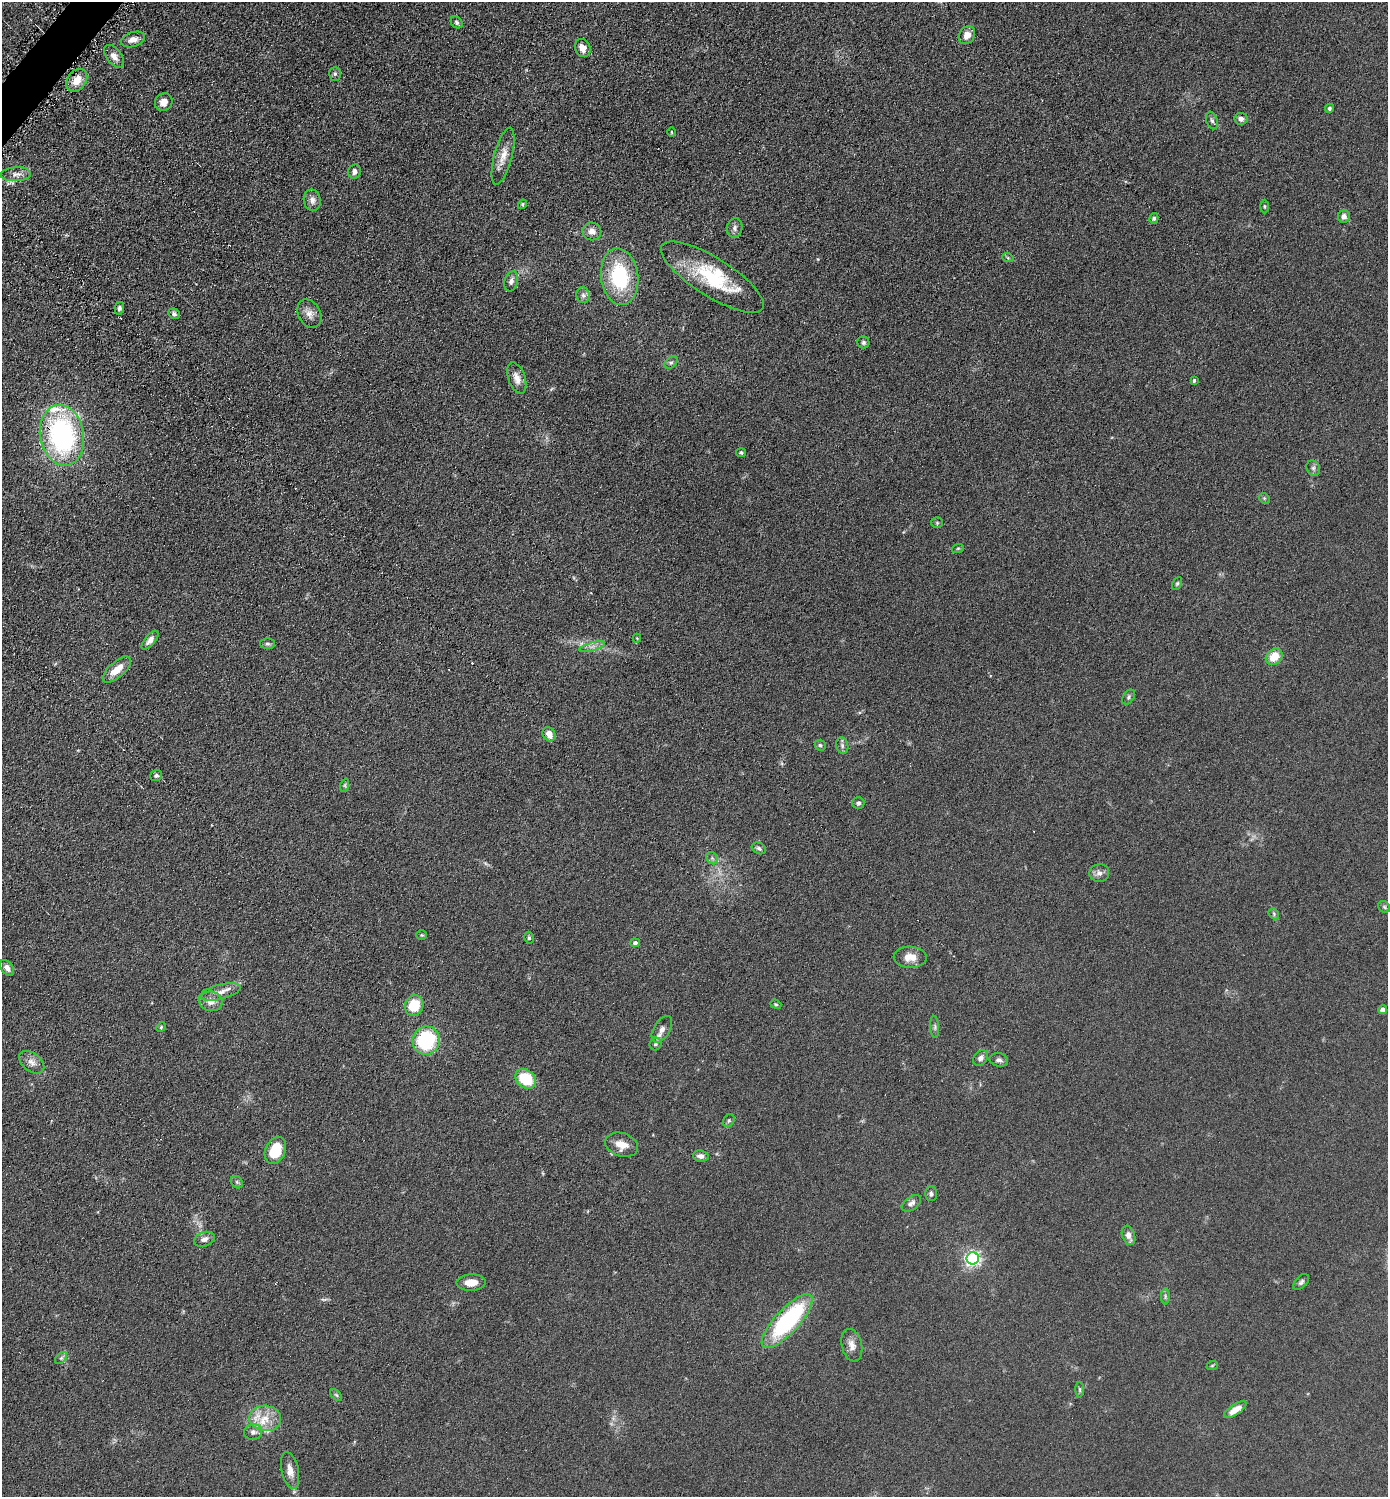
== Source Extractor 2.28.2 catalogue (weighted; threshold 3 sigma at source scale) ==
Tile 11 of 4 x 4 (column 3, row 3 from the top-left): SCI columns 2926-4311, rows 1502-2996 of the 5993 x 5990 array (HDU 1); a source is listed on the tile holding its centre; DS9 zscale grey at full resolution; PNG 1390 x 1499 px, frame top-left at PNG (2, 2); each listed source drawn as its Kron ellipse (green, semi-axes under 4 px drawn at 4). Shown black and unused: <1% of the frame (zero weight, under 4 of 8 exposures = <1% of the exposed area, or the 3 px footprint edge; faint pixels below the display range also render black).
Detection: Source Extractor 2.28.2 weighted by HDU 2 'WHT'; one run over the whole footprint, this tile lists its part. Background 0.0898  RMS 0.0077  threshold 0.0314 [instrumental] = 3 sigma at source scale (4.09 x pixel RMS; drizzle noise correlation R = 1.36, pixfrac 0.8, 0.05/0.05 arcsec/px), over >= 5 px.
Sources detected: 107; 3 cosmic-ray / hot-pixel residue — neither listed nor drawn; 3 inside a brighter listed object's ellipse — not listed separately; the other 101 listed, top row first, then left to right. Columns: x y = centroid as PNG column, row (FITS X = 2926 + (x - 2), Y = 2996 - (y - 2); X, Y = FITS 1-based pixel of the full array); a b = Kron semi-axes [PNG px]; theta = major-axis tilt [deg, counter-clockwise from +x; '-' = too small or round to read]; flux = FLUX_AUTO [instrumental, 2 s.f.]
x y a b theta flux
457 22 7 5 -44 1.4
967 35 9 7 58 5.5
133 39 12 7 17 4.8
583 48 9 7 -65 5.3
114 56 13 7 -52 4.2
335 74 7 6 - 1.4
77 80 12 9 53 8.4
164 102 9 8 - 6.9
1330 108 4 4 - 1.3
1241 119 6 6 - 2.6
1212 120 9 5 -71 1.8
671 132 5 3 - 0.64
503 156 29 9 75 8.6
355 171 7 6 - 2.8
16 174 15 7 3 4.1
312 200 11 8 -80 4
522 204 5 4 - 1
1264 206 7 3 -89 0.88
1344 217 6 6 - 3.2
1154 218 5 4 - 1.2
735 228 10 7 78 2.9
592 231 9 9 - 4.9
1008 258 6 3 -18 0.8
620 277 28 18 -83 56
712 277 59 19 -32 48
511 281 10 6 72 3
583 295 8 6 -88 2.4
119 308 6 4 76 2.2
174 314 6 5 - 1.8
309 314 15 11 -62 5.5
863 343 6 5 - 1.4
671 363 7 5 42 1.5
517 378 16 8 -71 5.6
1194 381 4 3 - 0.9
62 435 30 22 -80 130
741 453 5 4 - 1.1
1313 468 8 6 -65 2
1264 498 6 4 -45 0.99
937 523 5 5 - 1
958 548 6 3 19 0.75
1177 583 7 4 63 1.1
637 638 4 4 - 0.59
150 640 11 5 50 3.6
267 644 7 5 -2 1.4
592 647 13 3 15 2.5
1274 657 9 7 38 12
117 670 17 7 41 9.6
1129 697 8 5 55 1.5
549 734 7 6 - 6.6
820 745 5 5 - 1.1
842 745 8 6 -74 2
156 775 6 5 - 1.8
345 785 7 4 72 1.1
858 803 6 6 - 1.5
759 848 7 5 -28 1.5
712 858 7 5 -46 1.6
1099 873 10 9 - 3.4
1384 907 6 5 - 1.2
1274 914 6 4 -50 1
422 935 5 5 - 0.96
529 938 6 4 -77 1.1
635 943 5 4 - 1.9
910 957 16 10 -2 8.6
7 968 9 6 -53 3.2
220 992 21 7 13 6
211 1001 11 9 -10 5.6
776 1004 6 4 -21 0.89
414 1005 10 9 - 21
1383 1010 4 4 - 4.6
161 1027 5 4 - 0.83
935 1027 11 4 -86 1.7
662 1029 14 8 58 4.6
426 1040 14 14 - 47
655 1044 6 6 - 1.7
981 1058 8 6 54 3.3
999 1060 9 6 -10 2.4
32 1062 14 9 -38 4.7
526 1079 11 9 -40 24
729 1120 7 5 54 1.2
622 1145 17 11 -18 8
275 1150 14 10 65 22
701 1156 8 5 -9 2.7
237 1182 7 5 -47 1.4
931 1194 7 6 - 1.8
911 1203 11 6 36 2.8
1129 1235 10 6 -70 4.3
204 1239 10 7 19 3.4
973 1258 6 6 - 200
471 1282 14 8 3 8
1301 1282 9 5 45 1.7
1165 1296 8 4 -89 1.3
787 1321 35 12 47 84
852 1345 16 10 -76 5.7
61 1358 7 4 44 1.4
1212 1366 6 3 20 0.71
1080 1390 8 3 -89 0.99
336 1395 7 4 -44 1.1
1235 1410 13 5 33 6.9
265 1418 16 12 -5 12
253 1432 9 8 - 3.1
290 1470 19 8 -78 6
Overlapping masked pixels (flux is a lower limit): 1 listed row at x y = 62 435